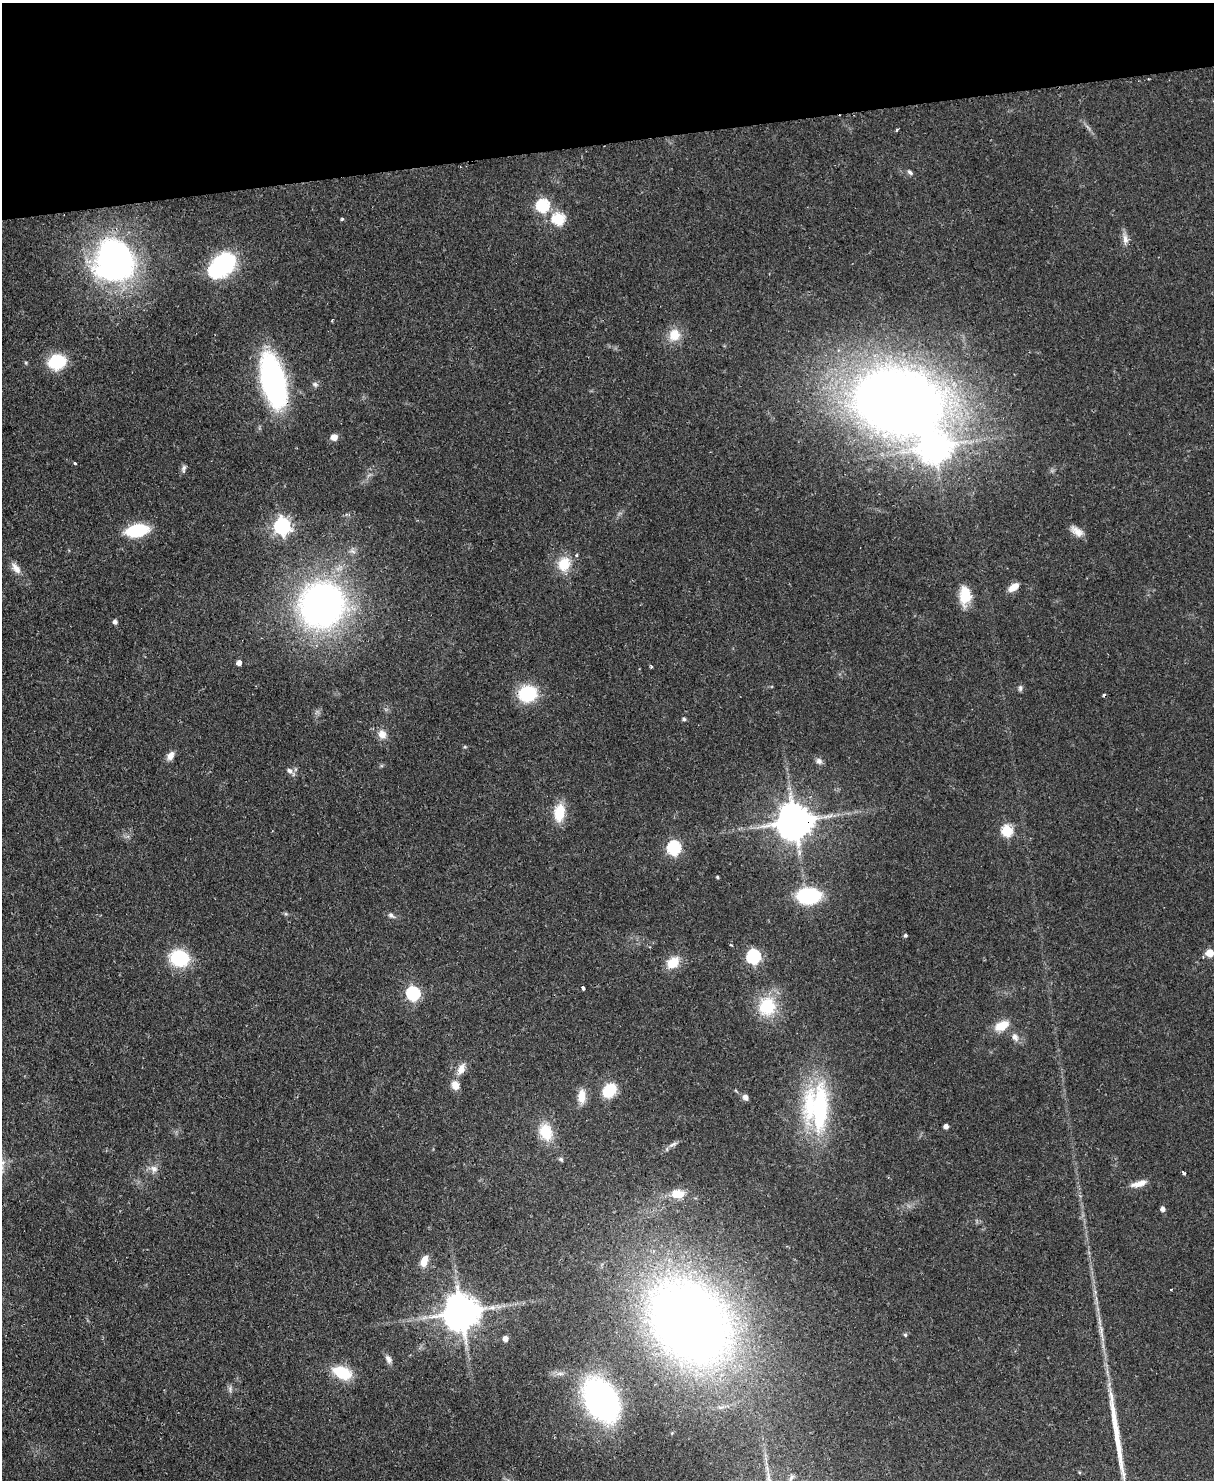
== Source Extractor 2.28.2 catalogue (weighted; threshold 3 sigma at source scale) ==
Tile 3 of 4 x 3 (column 3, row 1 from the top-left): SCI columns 2479-3690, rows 3219-4696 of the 4958 x 4848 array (HDU 1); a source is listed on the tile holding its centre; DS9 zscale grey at full resolution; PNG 1216 x 1482 px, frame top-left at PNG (2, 3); no overlay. Shown black and unused: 10% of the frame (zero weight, under 2 of 3 exposures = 3% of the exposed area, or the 3 px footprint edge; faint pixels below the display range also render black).
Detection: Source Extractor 2.28.2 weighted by HDU 2 'WHT'; one run over the whole footprint, this tile lists its part. Background 0.0581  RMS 0.0056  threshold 0.025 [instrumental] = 3 sigma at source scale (4.5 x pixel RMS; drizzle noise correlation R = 1.50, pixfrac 1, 0.05/0.05 arcsec/px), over >= 5 px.
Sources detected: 86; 1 too faint to see at this stretch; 1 inside a brighter object's white glare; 1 cosmic-ray / hot-pixel residue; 1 long thin detection or spike segment (spike, bleed or trail) — not listed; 2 inside a brighter listed object's ellipse — not listed separately; the other 80 listed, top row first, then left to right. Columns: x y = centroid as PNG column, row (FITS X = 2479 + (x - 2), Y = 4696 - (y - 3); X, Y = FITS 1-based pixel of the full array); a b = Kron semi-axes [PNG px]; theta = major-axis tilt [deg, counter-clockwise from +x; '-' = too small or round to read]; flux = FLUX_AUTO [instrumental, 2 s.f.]
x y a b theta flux
897 129 4 3 - 0.73
910 172 9 5 -43 1.5
542 205 6 6 - 71
342 219 4 3 - 0.85
558 219 6 6 - 58
1125 239 17 7 -83 3.7
114 261 47 44 -68 140
224 264 18 16 36 63
674 335 16 14 71 9.6
57 362 12 10 16 41
26 363 6 3 -72 0.64
273 380 38 16 -77 160
315 384 8 6 -38 1.5
898 401 65 47 -20 980
334 437 7 7 - 4.1
935 447 9 9 - 790
75 463 4 3 - 0.68
184 468 11 6 77 1.7
282 526 7 7 - 180
137 530 18 9 10 36
1077 531 18 9 -38 4.8
564 564 17 14 63 13
16 568 17 9 -53 4.5
1013 587 15 8 33 4.9
965 595 22 13 89 13
322 605 41 39 46 240
115 622 5 4 - 2.2
239 663 4 4 - 3.8
1020 688 9 5 83 1.3
527 693 18 15 10 30
684 719 5 4 - 1
382 734 12 10 -73 4.9
465 747 6 3 -17 0.63
170 756 11 7 61 3.7
819 761 9 8 - 2.2
290 771 13 5 -41 2.4
559 812 17 11 83 16
794 821 10 10 - 1500
1007 831 6 5 - 48
674 848 6 6 - 83
717 877 3 3 - 0.82
808 896 19 13 1 52
286 914 6 4 -18 0.84
391 915 10 7 -41 1.8
905 935 4 4 - 1.1
1210 953 5 5 - 14
753 957 6 6 - 100
179 958 19 16 -13 31
673 962 16 11 45 10
583 988 4 3 - 1.8
413 993 6 6 - 89
767 1006 24 21 77 25
1001 1026 18 10 26 10
1015 1037 13 9 -62 3.4
461 1069 16 9 62 5.4
455 1085 11 9 -71 5.4
609 1090 10 8 46 31
582 1096 18 9 86 7.4
745 1097 7 6 - 2.8
819 1108 68 25 87 73
946 1126 4 4 - 2.6
546 1132 21 16 -70 16
673 1144 13 5 25 2.2
561 1159 6 5 - 1.1
154 1169 11 10 - 3.7
1184 1173 4 3 - 1.3
1139 1184 20 7 15 5.4
678 1194 15 9 1 9.2
1163 1209 4 4 - 2.4
424 1261 12 7 69 7.7
1171 1290 3 2 - 0.76
461 1312 10 10 - 1600
689 1322 74 57 -49 630
905 1335 5 4 - 0.76
505 1339 5 5 - 3.7
388 1359 11 7 -56 2.8
342 1373 19 11 -22 22
230 1389 9 6 -83 1.6
601 1400 34 23 -61 190
791 1478 14 5 59 2.1
Overlapping masked pixels (flux is a lower limit): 2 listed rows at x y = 273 380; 794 821
Isophote crosses this tile's border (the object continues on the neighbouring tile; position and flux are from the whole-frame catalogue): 1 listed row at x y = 791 1478